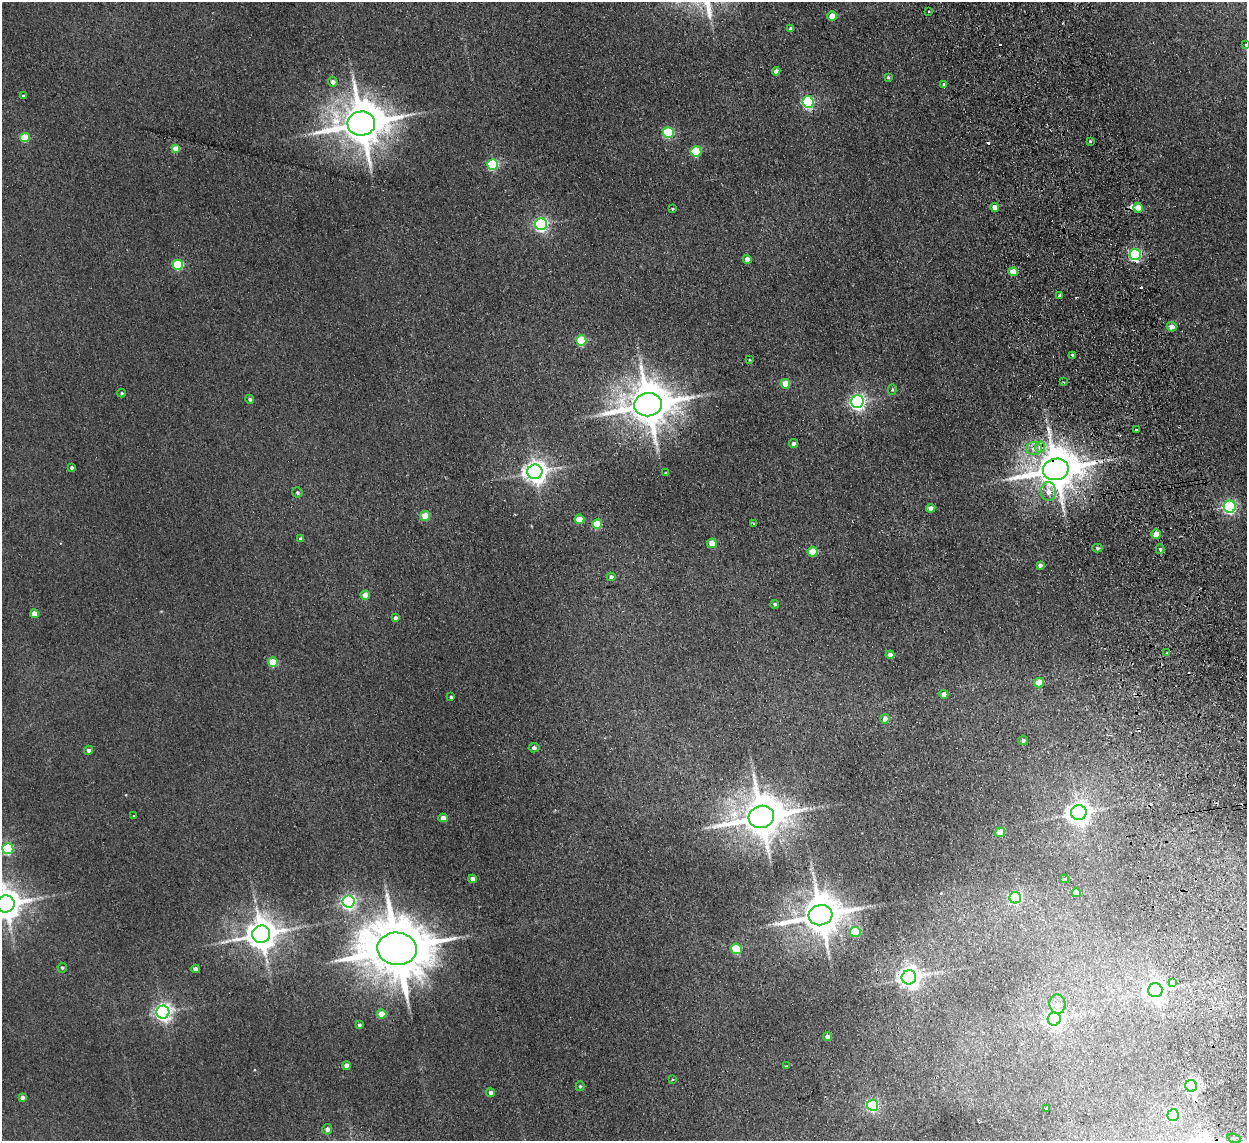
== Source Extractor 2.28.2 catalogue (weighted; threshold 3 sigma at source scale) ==
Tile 6 of 4 x 4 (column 2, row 2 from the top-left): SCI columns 1297-2541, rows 2434-3572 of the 5082 x 4980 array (HDU 1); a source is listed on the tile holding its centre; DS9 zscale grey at full resolution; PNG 1249 x 1143 px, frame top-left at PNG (2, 2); each listed source drawn as its Kron ellipse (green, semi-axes under 4 px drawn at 4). Shown black and unused: <1% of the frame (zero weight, under 2 of 3 exposures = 3% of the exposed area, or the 3 px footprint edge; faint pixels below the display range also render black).
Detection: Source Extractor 2.28.2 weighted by HDU 2 'WHT'; one run over the whole footprint, this tile lists its part. Background 0.0678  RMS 0.0098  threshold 0.044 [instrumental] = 3 sigma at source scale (4.5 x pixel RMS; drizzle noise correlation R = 1.50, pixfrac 1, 0.05/0.05 arcsec/px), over >= 5 px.
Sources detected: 125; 1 too faint to see at this stretch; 8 cosmic-ray / hot-pixel residue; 1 long thin detection or spike segment (spike, bleed or trail) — neither listed nor drawn; the other 115 listed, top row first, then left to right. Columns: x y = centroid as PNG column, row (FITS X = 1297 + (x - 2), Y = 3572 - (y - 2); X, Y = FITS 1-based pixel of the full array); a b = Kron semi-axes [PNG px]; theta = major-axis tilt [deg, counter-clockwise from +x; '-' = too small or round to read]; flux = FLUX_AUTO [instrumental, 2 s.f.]
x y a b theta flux
929 11 3 3 - 1.4
832 16 5 4 - 11
791 29 4 4 - 3.8
1246 45 3 2 - 0.83
776 71 4 4 - 5
888 77 4 4 - 1.2
333 82 5 4 - 4
944 84 4 3 - 1.6
23 96 4 3 - 1.7
808 102 6 5 - 130
361 124 14 12 6 4300
668 133 5 5 - 76
25 138 5 4 - 27
1090 141 3 3 - 2.2
176 149 4 4 - 15
696 151 5 5 - 61
493 164 5 5 - 84
995 207 4 4 - 8
1138 208 5 4 - 16
672 209 3 2 - 0.9
541 224 6 6 - 220
1135 254 5 5 - 160
747 259 4 4 - 4.9
178 265 5 5 - 53
1013 272 4 4 - 14
1060 296 3 3 - 4
1172 327 5 5 - 8
581 341 5 5 - 63
1072 355 3 3 - 3.6
750 360 4 3 - 0.77
1063 382 3 3 - 0.85
785 384 5 4 - 18
892 390 5 4 - 1.5
122 393 4 3 - 1.2
250 399 4 4 - 1.9
857 402 6 6 - 330
648 405 14 11 7 4100
1136 430 3 3 - 3.6
793 443 4 4 - 2.3
1040 447 5 5 - 10
1034 448 8 6 3 6.2
72 467 3 3 - 2
1056 469 13 10 11 3900
535 472 7 7 - 830
666 473 3 3 - 1.1
297 492 5 5 - 1.7
1048 492 9 7 -89 8.2
1230 507 6 6 - 190
931 508 4 4 - 6.2
425 516 5 5 - 22
579 519 5 5 - 20
597 524 5 5 - 32
753 524 3 3 - 1.5
1156 534 5 5 - 12
301 539 4 4 - 3.6
712 543 5 5 - 12
1097 548 5 4 - 1.5
1160 549 5 4 - 1.4
813 552 5 5 - 26
1040 565 4 4 - 2.8
611 577 4 4 - 3.5
365 595 4 4 - 13
775 604 4 4 - 1.8
34 614 4 4 - 12
395 618 4 4 - 3.1
1167 653 3 2 - 0.8
890 655 4 4 - 4.5
273 662 5 5 - 29
1039 682 5 5 - 19
944 694 4 4 - 6.7
451 697 3 3 - 1.7
885 719 4 4 - 6.4
1023 740 5 4 - 2.1
534 748 5 4 - 2.3
89 750 4 4 - 3.1
1079 813 7 7 - 840
134 816 3 2 - 0.96
761 817 13 11 15 3600
443 818 4 4 - 7.8
1000 832 5 4 - 17
8 849 5 5 - 78
472 879 4 4 - 5.1
1065 879 4 3 - 1.5
1076 893 4 4 - 7.4
1015 898 6 6 - 110
349 901 6 6 - 270
6 904 9 8 - 1700
821 915 12 10 14 3300
855 932 5 5 - 37
261 934 9 8 - 2000
397 949 20 16 -3 7900
736 949 5 5 - 44
62 968 5 5 - 1.5
195 969 4 4 - 5.1
909 977 7 7 - 720
1173 983 3 3 - 15
1155 990 7 7 - 630
1057 1004 9 8 - 6.2
163 1012 6 6 - 400
382 1014 5 4 - 19
1054 1019 6 6 - 430
359 1025 4 4 - 1.8
827 1036 4 4 - 3.8
346 1065 4 4 - 7.4
786 1066 4 3 - 1.2
672 1079 3 2 - 1.4
580 1086 5 4 - 1.3
1191 1086 6 6 - 220
491 1093 4 4 - 4.2
22 1097 4 4 - 3.8
873 1105 5 5 - 120
1046 1108 3 3 - 0.99
1173 1115 6 6 - 93
327 1129 5 5 - 3.7
1234 1138 7 4 -19 2.3
Overlapping masked pixels (flux is a lower limit): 2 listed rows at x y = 1040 447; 1056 469
Isophote crosses this tile's border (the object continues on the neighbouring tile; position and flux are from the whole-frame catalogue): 2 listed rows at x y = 1246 45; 6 904